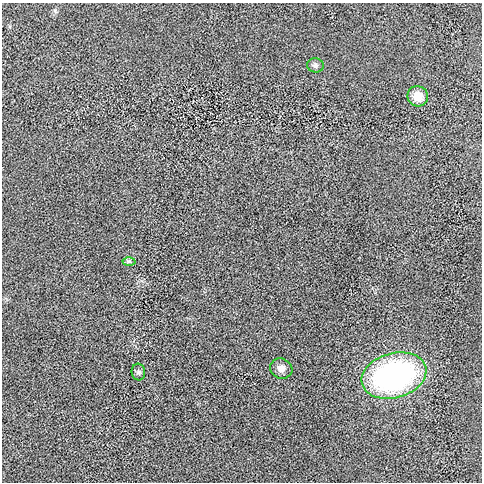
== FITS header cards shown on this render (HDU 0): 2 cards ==
NAXIS1  =                  480 / length of data axis 1
NAXIS2  =                  480 / length of data axis 2

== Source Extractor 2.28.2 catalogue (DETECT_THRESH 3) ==
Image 480 x 480 px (HDU 0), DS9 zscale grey, 1 PNG px = 1 image px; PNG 484 x 484 px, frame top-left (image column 1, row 480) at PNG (2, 3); each listed source drawn as its Kron ellipse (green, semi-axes under 4 px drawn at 4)
Background 1.27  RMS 110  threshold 330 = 3 sigma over >= 5 px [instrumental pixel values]
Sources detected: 6; all 6 listed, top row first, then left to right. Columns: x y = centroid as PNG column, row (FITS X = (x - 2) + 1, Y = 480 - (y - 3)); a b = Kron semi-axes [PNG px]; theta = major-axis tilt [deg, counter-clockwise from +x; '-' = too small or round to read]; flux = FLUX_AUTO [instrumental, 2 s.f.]
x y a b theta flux
315 65 8 7 - 2.1e+04
418 96 10 10 - 1.1e+05
129 261 6 4 1 1.2e+04
281 368 11 10 - 4.1e+04
138 372 8 7 - 2.0e+04
394 375 33 22 16 1.7e+06